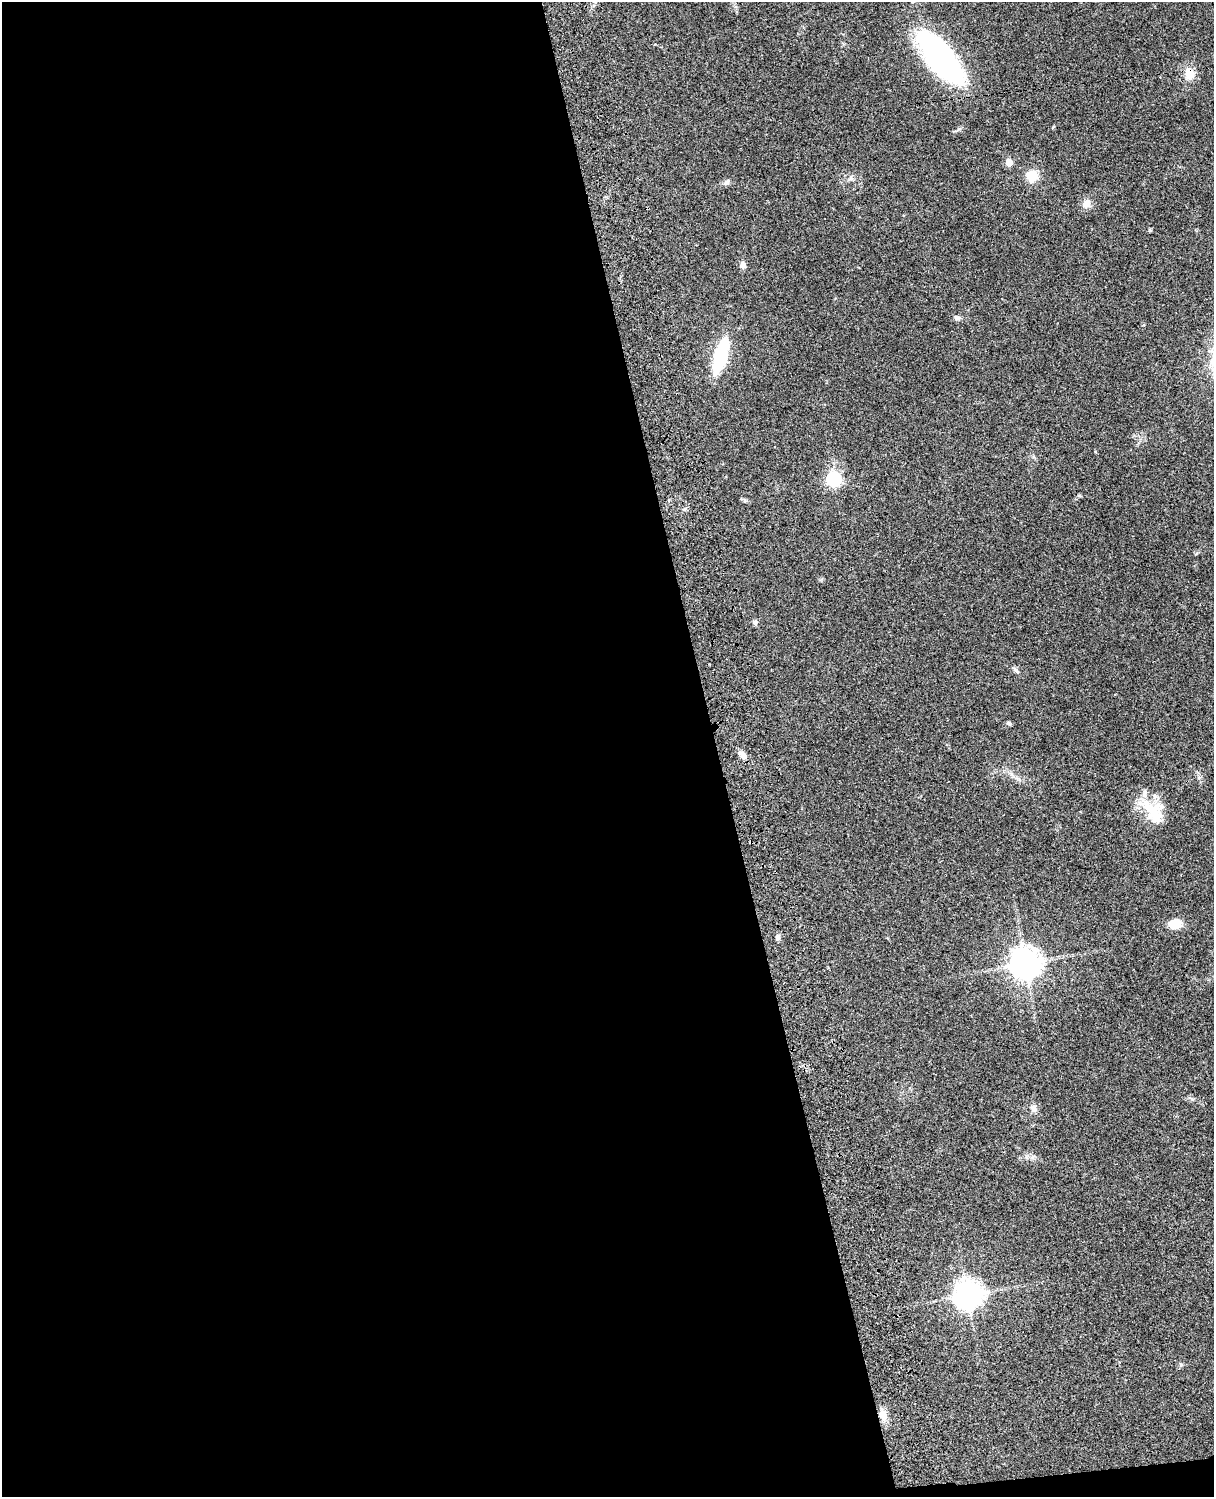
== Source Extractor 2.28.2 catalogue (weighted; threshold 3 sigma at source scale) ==
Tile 9 of 4 x 3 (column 1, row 3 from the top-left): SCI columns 121-1332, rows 277-1771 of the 5086 x 4926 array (HDU 1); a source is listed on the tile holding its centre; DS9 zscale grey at full resolution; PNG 1216 x 1499 px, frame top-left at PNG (2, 2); no overlay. Shown black and unused: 60% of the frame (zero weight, under 3 of 4 exposures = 6% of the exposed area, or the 3 px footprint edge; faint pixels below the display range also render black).
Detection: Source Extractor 2.28.2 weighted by HDU 2 'WHT'; one run over the whole footprint, this tile lists its part. Background 0.0877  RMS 0.0061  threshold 0.0274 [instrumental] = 3 sigma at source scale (4.5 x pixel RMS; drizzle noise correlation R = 1.50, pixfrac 1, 0.05/0.05 arcsec/px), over >= 5 px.
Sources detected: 24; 1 inside a brighter object's white glare — not listed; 1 inside a brighter listed object's ellipse — not listed separately; the other 22 listed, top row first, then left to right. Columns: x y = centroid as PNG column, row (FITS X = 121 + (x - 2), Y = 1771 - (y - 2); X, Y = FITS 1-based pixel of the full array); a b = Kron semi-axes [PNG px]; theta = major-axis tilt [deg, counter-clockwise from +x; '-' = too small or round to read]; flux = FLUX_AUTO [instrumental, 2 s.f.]
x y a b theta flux
940 57 51 20 -53 170
1189 73 15 11 -74 7.9
1009 162 5 5 - 12
1032 176 14 13 - 8.7
851 179 7 4 -18 1.2
727 182 10 6 52 1.6
1086 204 12 9 58 4.5
743 265 9 7 -72 2.3
957 318 9 5 -5 1.7
720 356 23 8 74 65
834 479 6 6 - 110
755 622 8 6 -19 1.6
1016 670 11 4 -50 1.5
1009 723 7 5 -32 1.1
742 755 11 7 -51 4
1150 809 36 18 -37 19
1175 924 13 10 0 9.3
778 937 7 6 - 2
1025 964 10 10 - 750
1034 1108 12 8 -53 2.8
968 1295 9 9 - 760
883 1415 15 9 -83 5.4
Overlapping masked pixels (flux is a lower limit): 2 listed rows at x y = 940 57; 1189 73
Unlisted compact peaks at least as high as the median listed source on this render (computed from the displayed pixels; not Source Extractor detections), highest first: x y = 1181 1365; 1095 452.